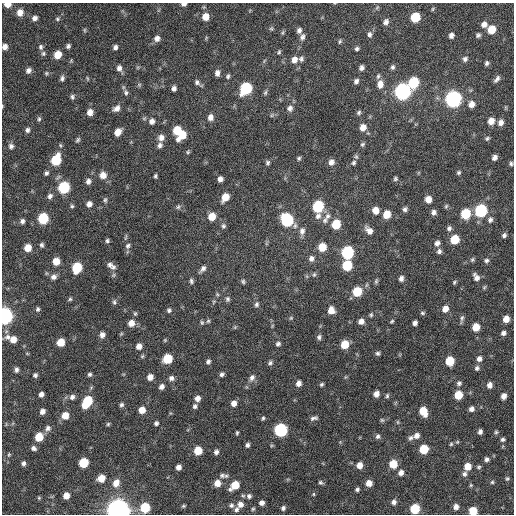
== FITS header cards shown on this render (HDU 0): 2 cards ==
NAXIS1  =                  512 / Axis length
NAXIS2  =                  512 / Axis length

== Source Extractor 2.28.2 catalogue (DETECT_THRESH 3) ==
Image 512 x 512 px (HDU 0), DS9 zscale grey, 1 PNG px = 1 image px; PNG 516 x 516 px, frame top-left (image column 1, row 512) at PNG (2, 3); no overlay
Background 419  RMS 12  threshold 35.3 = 3 sigma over >= 5 px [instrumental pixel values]
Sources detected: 286; all 286 listed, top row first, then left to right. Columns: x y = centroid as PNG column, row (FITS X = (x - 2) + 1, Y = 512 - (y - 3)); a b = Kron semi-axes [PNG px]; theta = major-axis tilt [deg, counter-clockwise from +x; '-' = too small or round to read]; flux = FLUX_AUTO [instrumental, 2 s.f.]
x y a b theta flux
8 4 6 4 1 7.1e+03
184 4 5 3 - 2.7e+03
377 7 7 4 55 1.2e+03
433 9 6 4 88 9.0e+02
20 12 7 6 - 6.5e+03
205 17 7 7 - 8.3e+03
415 17 7 6 - 2.7e+04
35 18 5 5 - 3.1e+03
57 19 6 5 - 1.2e+03
386 22 7 6 - 3.2e+03
484 24 7 6 - 4.1e+03
271 29 6 4 -1 1.1e+03
491 29 7 6 - 1.5e+04
84 30 6 4 -90 9.8e+02
299 30 6 5 - 2.7e+03
283 32 6 4 71 1.0e+03
370 34 7 6 - 2.3e+03
451 35 5 4 - 3.4e+03
478 35 5 5 - 1.7e+03
302 37 8 6 73 2.6e+03
157 38 7 6 - 3.9e+03
340 41 6 5 - 1.2e+03
68 46 5 4 - 1.9e+03
5 47 6 5 - 3.7e+03
41 47 6 5 - 1.9e+03
115 47 5 4 - 2.4e+03
357 49 5 4 - 1.6e+03
279 52 5 4 - 1.2e+03
43 53 6 6 - 1.6e+03
58 55 6 5 - 1.1e+04
301 59 7 6 - 1.9e+03
465 59 7 6 - 2.2e+03
294 60 7 6 - 5.0e+03
486 63 5 4 - 1.7e+03
392 67 6 5 - 1.7e+03
119 68 8 6 -86 3.4e+03
361 68 5 5 - 2.6e+03
28 70 7 5 53 3.0e+03
46 73 6 5 - 1.1e+03
217 73 7 5 84 3.3e+03
228 76 7 5 64 1.6e+03
378 76 8 5 75 1.6e+03
62 78 7 5 80 2.1e+03
87 78 6 3 -71 7.8e+02
497 79 8 4 53 2.4e+03
356 81 7 5 52 2.3e+03
414 82 8 6 70 4.0e+04
198 83 12 5 -37 2.6e+03
380 84 9 7 86 6.2e+03
139 85 6 5 - 1.2e+03
174 88 5 5 - 2.8e+03
246 88 8 7 - 6.5e+04
403 91 8 7 - 2.8e+05
265 92 7 5 86 1.4e+03
126 93 9 6 -79 2.2e+03
72 97 7 5 -85 1.7e+03
453 99 8 7 - 2.7e+05
471 104 7 6 - 5.1e+03
2 106 5 3 - 6.4e+02
116 108 9 7 36 4.0e+03
290 108 8 8 - 3.1e+03
90 112 6 6 - 5.5e+03
359 112 6 5 - 1.6e+03
272 115 6 3 71 9.3e+02
210 117 8 7 - 4.2e+03
39 119 6 5 - 1.4e+03
152 121 8 7 - 3.6e+03
491 121 7 6 - 7.2e+03
501 122 7 6 - 4.1e+03
363 127 7 6 - 6.0e+03
27 130 6 5 - 2.2e+03
177 130 7 6 - 1.9e+04
118 132 7 5 55 7.5e+03
182 135 10 6 53 1.4e+04
161 138 8 8 - 4.6e+03
487 138 6 5 - 1.4e+03
78 140 6 4 61 1.4e+03
362 144 6 5 - 1.4e+03
160 145 8 6 62 2.7e+03
11 146 7 6 - 2.5e+03
188 152 6 5 - 1.2e+03
356 157 7 5 -69 1.4e+03
494 157 5 4 - 3.2e+03
299 158 6 5 - 1.3e+03
56 160 8 6 69 3.6e+04
268 162 6 6 - 1.6e+03
331 162 7 6 - 3.8e+03
353 163 6 5 - 1.5e+03
511 163 5 5 - 1.5e+03
46 173 6 5 - 1.7e+03
458 173 5 4 - 1.3e+03
103 175 8 7 - 6.5e+03
155 176 4 3 - 1.3e+03
220 179 5 5 - 3.4e+03
395 179 6 5 - 1.3e+03
88 181 8 6 77 3.0e+03
64 187 7 6 - 5.8e+04
50 196 7 6 - 2.7e+03
225 197 8 6 59 1.0e+04
428 199 6 6 - 6.3e+03
105 200 8 5 89 1.6e+03
89 204 7 6 - 3.7e+03
72 206 5 4 - 1.2e+03
318 206 7 7 - 5.3e+04
446 206 6 4 68 1.1e+03
178 207 7 6 - 1.7e+03
405 209 6 5 - 2.1e+03
375 210 7 6 - 6.8e+03
481 211 7 7 - 8.0e+04
434 212 5 5 - 2.6e+03
387 214 7 6 - 1.3e+04
466 214 7 6 - 3.3e+04
318 216 10 8 60 3.8e+03
328 216 10 7 55 4.0e+03
212 217 7 6 - 1.1e+04
43 218 7 6 - 4.7e+04
287 220 8 7 - 8.0e+04
325 220 9 7 42 3.1e+03
490 220 7 6 - 2.3e+03
22 221 5 5 - 2.2e+03
336 224 7 6 - 2.2e+04
223 226 6 6 - 1.8e+03
449 228 7 6 - 2.0e+03
302 231 10 7 82 3.9e+03
369 231 10 7 -47 5.5e+03
504 235 5 5 - 1.8e+03
455 239 7 6 - 2.2e+04
107 241 5 5 - 1.5e+03
437 243 7 6 - 3.0e+03
42 245 5 5 - 1.7e+03
128 246 7 6 - 2.1e+03
322 247 7 6 - 1.4e+04
28 248 6 6 - 1.0e+04
439 251 7 6 - 2.3e+03
347 252 8 7 - 8.2e+04
311 258 7 7 - 3.2e+03
472 260 7 5 73 1.2e+03
486 260 6 5 - 1.7e+03
56 261 6 6 - 1.0e+04
110 265 8 7 - 3.0e+03
347 265 7 6 - 3.3e+04
113 267 8 6 71 2.4e+03
77 268 7 6 - 3.5e+04
203 269 10 6 50 3.1e+03
314 274 7 4 63 1.4e+03
53 277 7 7 - 3.4e+03
476 277 9 6 -60 4.0e+03
401 278 6 5 - 2.8e+03
191 281 7 5 -77 1.8e+03
243 281 6 5 - 1.4e+03
376 281 7 5 89 1.4e+03
454 282 6 4 53 1.1e+03
357 291 7 6 - 2.5e+04
217 294 5 5 - 1.1e+03
70 299 6 4 27 1.2e+03
227 299 7 6 - 1.9e+03
114 302 7 5 -89 1.6e+03
214 302 7 4 46 1.1e+03
256 304 8 6 87 2.1e+03
38 309 6 4 80 1.5e+03
445 309 7 6 - 5.9e+03
169 310 6 5 - 1.7e+03
331 310 7 7 - 6.8e+03
135 313 6 5 - 1.2e+03
422 313 6 4 -2 1.3e+03
371 315 6 5 - 1.3e+03
5 316 7 6 - 2.8e+05
291 318 5 4 - 9.5e+02
462 319 11 4 77 1.8e+03
506 319 6 5 - 6.8e+03
208 321 5 5 - 1.3e+03
361 321 6 6 - 4.0e+03
392 321 5 4 - 1.1e+03
202 322 7 5 -88 1.3e+03
131 323 7 6 - 6.6e+03
415 323 5 4 - 2.7e+03
235 327 6 4 46 8.9e+02
476 327 6 6 - 1.2e+04
503 333 5 5 - 2.6e+03
102 335 6 5 - 3.7e+03
8 337 8 7 - 3.0e+03
319 337 6 6 - 2.1e+03
13 339 8 7 - 7.0e+03
165 340 5 4 - 8.6e+02
61 342 6 6 - 1.4e+04
278 344 5 5 - 1.8e+03
345 344 6 6 - 1.6e+04
139 346 7 6 - 4.7e+03
378 353 6 5 - 1.6e+03
142 356 6 5 - 1.2e+03
167 359 7 6 - 2.7e+04
479 359 7 6 - 3.4e+03
208 361 6 5 - 1.9e+03
450 361 7 6 - 2.0e+04
270 363 7 5 30 1.8e+03
477 368 6 6 - 1.9e+03
16 370 6 5 - 2.3e+03
89 374 5 5 - 1.6e+03
222 374 5 5 - 2.0e+03
35 375 5 5 - 1.8e+03
150 377 6 5 - 5.6e+03
171 378 7 6 - 2.6e+03
252 378 9 6 57 3.3e+03
299 383 6 5 - 3.8e+03
459 383 6 6 - 2.0e+03
322 384 5 4 - 1.3e+03
489 385 6 5 - 4.2e+03
162 387 6 5 - 3.3e+03
41 394 5 4 - 3.2e+03
376 394 6 5 - 4.6e+03
458 395 6 6 - 1.7e+04
387 396 6 4 76 1.3e+03
504 396 6 5 - 4.4e+03
72 397 7 6 - 2.8e+03
197 398 6 6 - 4.0e+03
87 402 10 6 59 3.5e+04
234 403 6 5 - 4.8e+03
122 405 6 5 - 1.8e+03
195 406 6 5 - 1.9e+03
471 409 6 5 - 3.2e+03
142 410 6 6 - 8.0e+03
42 411 5 5 - 4.0e+03
423 411 8 6 -67 1.6e+04
65 416 7 6 - 9.3e+03
263 418 5 4 - 1.2e+03
314 418 10 5 12 2.3e+03
382 420 5 5 - 1.2e+03
398 422 6 4 -89 9.6e+02
156 423 5 4 - 1.9e+03
108 424 5 5 - 1.1e+03
48 428 8 7 - 2.9e+03
280 430 7 7 - 1.1e+05
480 432 5 4 - 2.3e+03
496 432 5 5 - 1.1e+03
237 433 5 3 - 1.1e+03
378 436 6 5 - 2.1e+03
416 436 8 7 - 3.9e+03
39 437 7 6 - 1.6e+04
410 438 7 6 - 2.2e+03
503 439 5 5 - 1.5e+03
457 442 5 4 - 9.9e+02
451 444 5 5 - 1.1e+03
247 445 5 4 - 1.9e+03
34 448 7 6 - 2.3e+03
424 449 6 6 - 2.3e+04
198 451 6 6 - 1.7e+04
216 452 6 5 - 2.4e+03
9 455 7 5 69 1.2e+03
487 459 5 4 - 2.1e+03
23 463 5 5 - 2.4e+03
83 463 6 6 - 2.7e+04
393 464 7 6 - 1.5e+04
359 465 6 6 - 6.1e+03
468 466 7 6 - 9.4e+03
178 467 5 5 - 3.6e+03
479 467 6 5 - 1.3e+03
401 473 6 6 - 3.8e+03
465 474 7 6 - 2.3e+03
222 475 8 7 - 2.7e+03
101 478 6 6 - 9.6e+03
507 479 6 4 62 1.0e+03
321 482 6 5 - 1.4e+03
492 482 4 4 - 1.0e+03
116 483 9 7 64 6.8e+03
217 483 7 6 - 7.6e+03
369 483 6 6 - 6.7e+03
235 485 9 6 42 1.5e+04
471 485 5 4 - 8.9e+02
357 489 5 4 - 1.7e+03
314 494 5 3 - 8.8e+02
66 496 5 5 - 7.2e+03
249 496 7 7 - 2.5e+03
39 498 5 5 - 1.0e+03
394 502 6 6 - 2.9e+03
262 503 5 5 - 3.2e+03
240 504 8 8 - 4.9e+03
231 505 7 7 - 2.3e+03
183 506 6 4 26 1.0e+03
145 507 6 6 - 2.9e+04
456 507 6 5 - 3.7e+03
283 508 5 5 - 1.9e+03
236 509 7 6 - 2.4e+03
253 509 5 4 - 1.1e+03
415 509 6 6 - 3.1e+04
118 510 8 7 - 1.1e+06
473 511 6 6 - 1.6e+04
At the frame edge (FLAGS 8, measured only in part): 7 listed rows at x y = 8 4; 184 4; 5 47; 2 106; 5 316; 118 510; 473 511